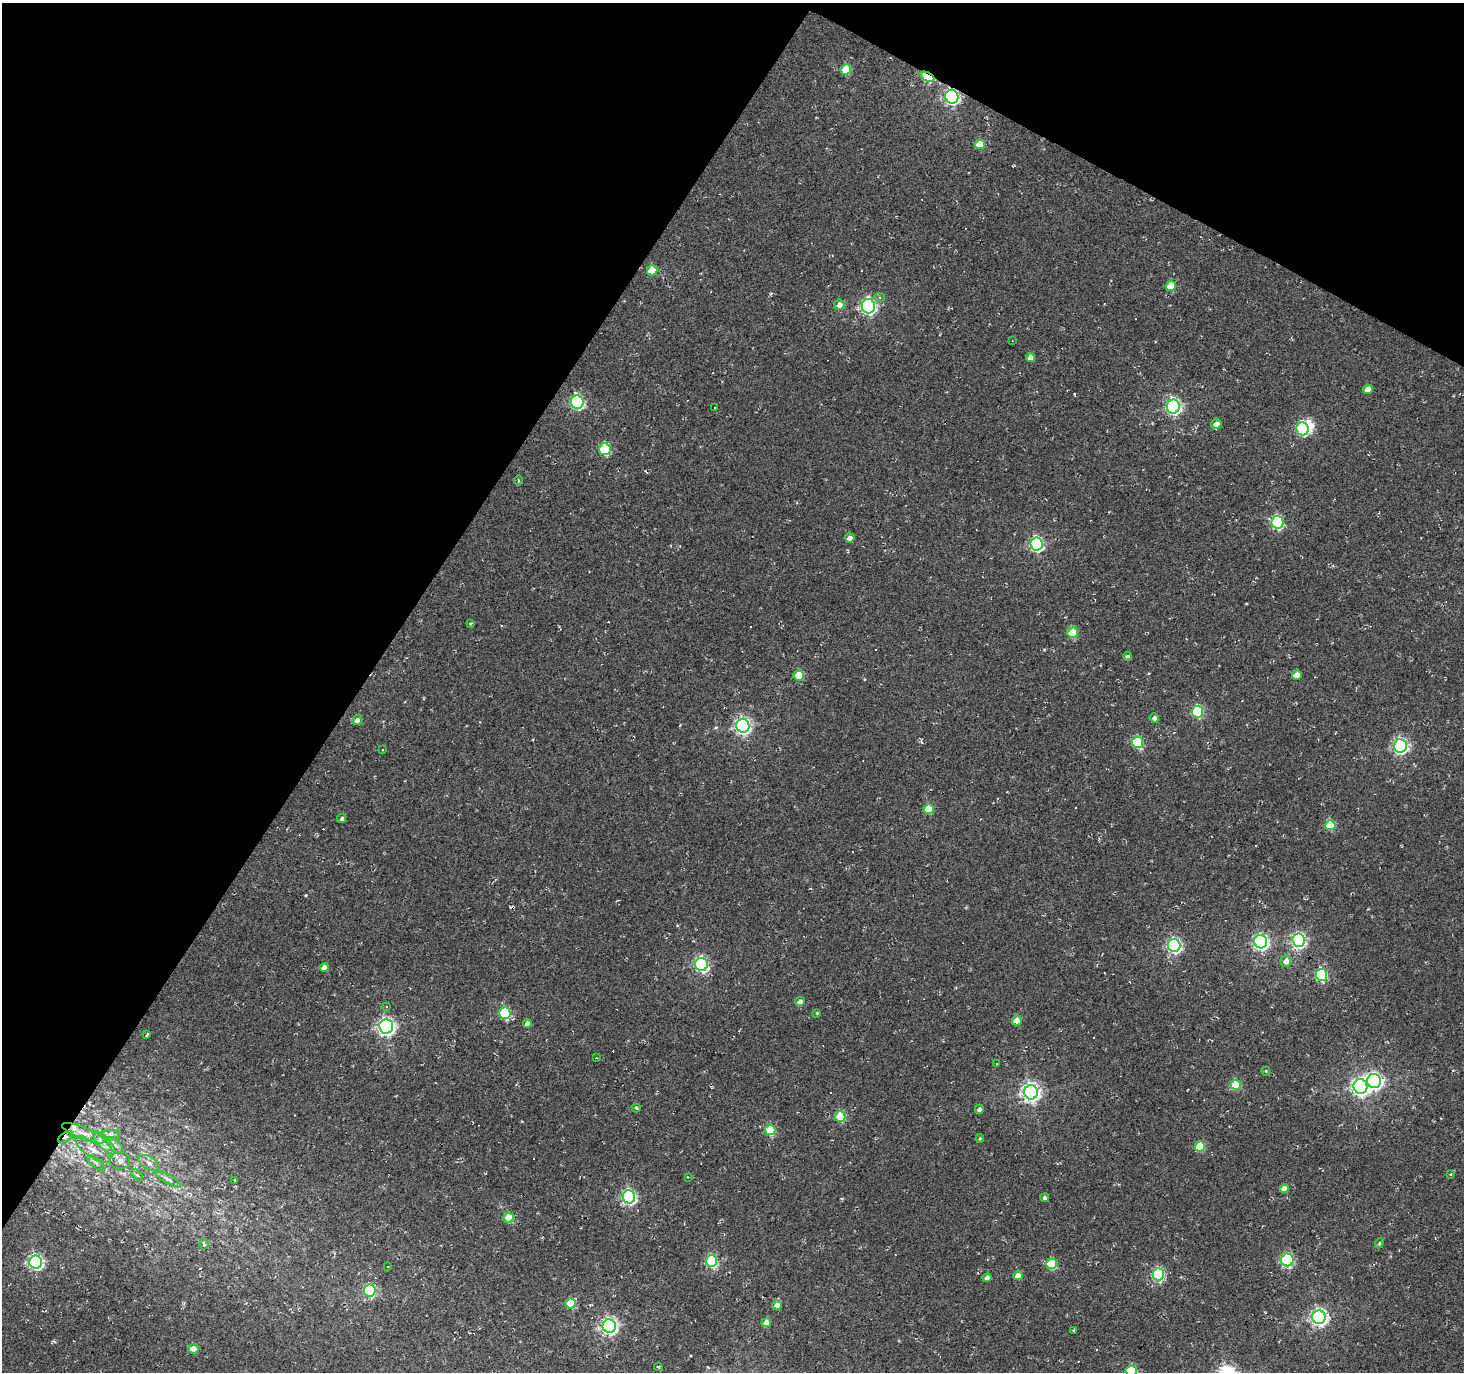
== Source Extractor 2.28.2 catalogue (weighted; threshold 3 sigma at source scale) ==
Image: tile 2 of 4 x 4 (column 2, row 1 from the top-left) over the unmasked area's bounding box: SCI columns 1463-2924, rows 4303-5672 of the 5853 x 5930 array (HDU 1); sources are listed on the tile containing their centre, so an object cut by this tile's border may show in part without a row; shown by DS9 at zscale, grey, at full resolution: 1 PNG px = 1 image px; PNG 1466 x 1374 px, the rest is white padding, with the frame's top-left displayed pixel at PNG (2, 3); every listed detection drawn as its Kron ellipse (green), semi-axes under 4 PNG px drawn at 4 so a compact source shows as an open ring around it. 31% of this frame is shown black and not used: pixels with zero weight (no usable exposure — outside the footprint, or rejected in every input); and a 3 px margin inside the footprint's outer edge (the drizzle kernel's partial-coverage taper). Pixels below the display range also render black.
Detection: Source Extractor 2.28.2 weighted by HDU 2 'WHT'; one run over the whole footprint, this tile lists its part. Background 0.0019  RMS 0.0051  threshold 0.0231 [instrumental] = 3 sigma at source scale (4.5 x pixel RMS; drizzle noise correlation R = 1.50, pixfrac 1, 0.0396/0.0396 arcsec/px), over >= 5 px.
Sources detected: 134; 1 inside a brighter object's white glare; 28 cosmic-ray / hot-pixel residue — neither listed nor drawn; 2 inside a brighter listed object's ellipse — not listed separately; the other 103 listed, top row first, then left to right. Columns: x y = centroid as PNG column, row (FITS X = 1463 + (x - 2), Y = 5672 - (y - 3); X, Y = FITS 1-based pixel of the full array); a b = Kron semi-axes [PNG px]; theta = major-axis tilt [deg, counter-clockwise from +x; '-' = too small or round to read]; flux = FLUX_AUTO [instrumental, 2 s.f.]
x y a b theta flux
846 70 5 5 - 14
927 77 7 4 -26 35
952 97 7 6 - 140
980 144 5 4 - 11
652 270 5 5 - 13
1171 286 5 5 - 13
879 297 5 4 - 1
839 305 5 5 - 3
869 306 7 6 - 120
1012 341 3 2 - 0.3
1030 357 4 4 - 4
1368 389 5 4 - 5.5
577 402 7 6 - 80
1173 406 7 6 - 140
714 407 3 3 - 0.72
1216 424 5 4 - 3.6
1303 429 6 6 - 58
605 449 6 5 - 32
518 480 5 3 - 0.54
1277 522 6 6 - 60
850 538 5 4 - 3
1037 544 6 6 - 87
471 623 4 3 - 0.58
1073 633 5 5 - 20
1127 656 4 3 - 0.82
799 675 5 5 - 17
1297 675 5 4 - 6.3
1197 712 6 5 - 38
1154 718 4 4 - 2
357 720 5 5 - 2.3
743 726 7 6 - 160
1138 742 5 5 - 31
1400 746 6 6 - 120
383 750 3 2 - 0.45
929 809 5 4 - 14
342 819 4 4 - 0.93
1330 825 5 5 - 21
1298 940 7 6 - 110
1261 942 7 6 - 130
1174 945 6 6 - 110
1286 961 6 5 - 3.7
701 964 6 6 - 110
324 967 4 4 - 3.4
1321 975 6 5 - 49
800 1002 5 4 - 3.2
386 1007 3 2 - 0.67
505 1013 5 5 - 44
817 1013 4 4 - 0.47
1017 1021 5 4 - 7.2
527 1023 4 4 - 2.9
386 1027 7 7 - 190
147 1034 4 2 - 0.58
596 1058 3 2 - 0.36
997 1064 2 2 - 0.41
1266 1071 4 4 - 0.46
1374 1081 7 7 - 170
1236 1085 5 5 - 19
1360 1086 7 7 - 190
1031 1092 7 7 - 230
636 1108 5 3 - 0.73
979 1109 4 4 - 1.7
840 1117 5 5 - 23
770 1130 5 5 - 24
83 1133 23 6 -22 5.8
111 1134 9 4 -6 1.4
66 1137 8 4 33 1.1
980 1139 4 3 - 0.63
104 1143 15 5 -46 4.1
115 1145 11 5 -44 2
1200 1147 5 5 - 16
92 1149 21 7 -34 5.5
120 1161 10 8 3 2.5
96 1163 10 4 -40 1.5
149 1163 11 6 -29 2.5
137 1175 7 4 -44 0.81
1450 1175 3 3 - 1.1
688 1177 3 3 - 0.92
168 1179 14 4 -30 1.9
234 1180 3 2 - 0.41
1284 1189 4 4 - 6.5
629 1197 6 6 - 100
1045 1198 4 4 - 1.5
509 1218 5 5 - 17
1379 1243 5 4 - 0.74
204 1244 5 4 - 0.96
1287 1260 6 6 - 57
711 1261 6 5 - 55
36 1262 6 6 - 120
1052 1264 5 5 - 27
387 1267 3 3 - 0.93
1158 1274 6 5 - 64
1018 1276 5 4 - 6.9
987 1278 4 4 - 3.8
370 1290 6 6 - 51
570 1303 5 5 - 20
777 1305 5 4 - 4.1
1319 1317 7 6 - 170
766 1323 4 4 - 6.3
609 1326 7 6 - 180
1073 1330 3 2 - 0.6
193 1349 5 4 - 4.5
658 1367 4 4 - 0.62
1131 1371 5 5 - 29
Overlapping masked pixels (flux is a lower limit): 3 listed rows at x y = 927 77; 952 97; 66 1137
Isophote crosses this tile's border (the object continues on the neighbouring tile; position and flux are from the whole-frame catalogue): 1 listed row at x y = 1131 1371